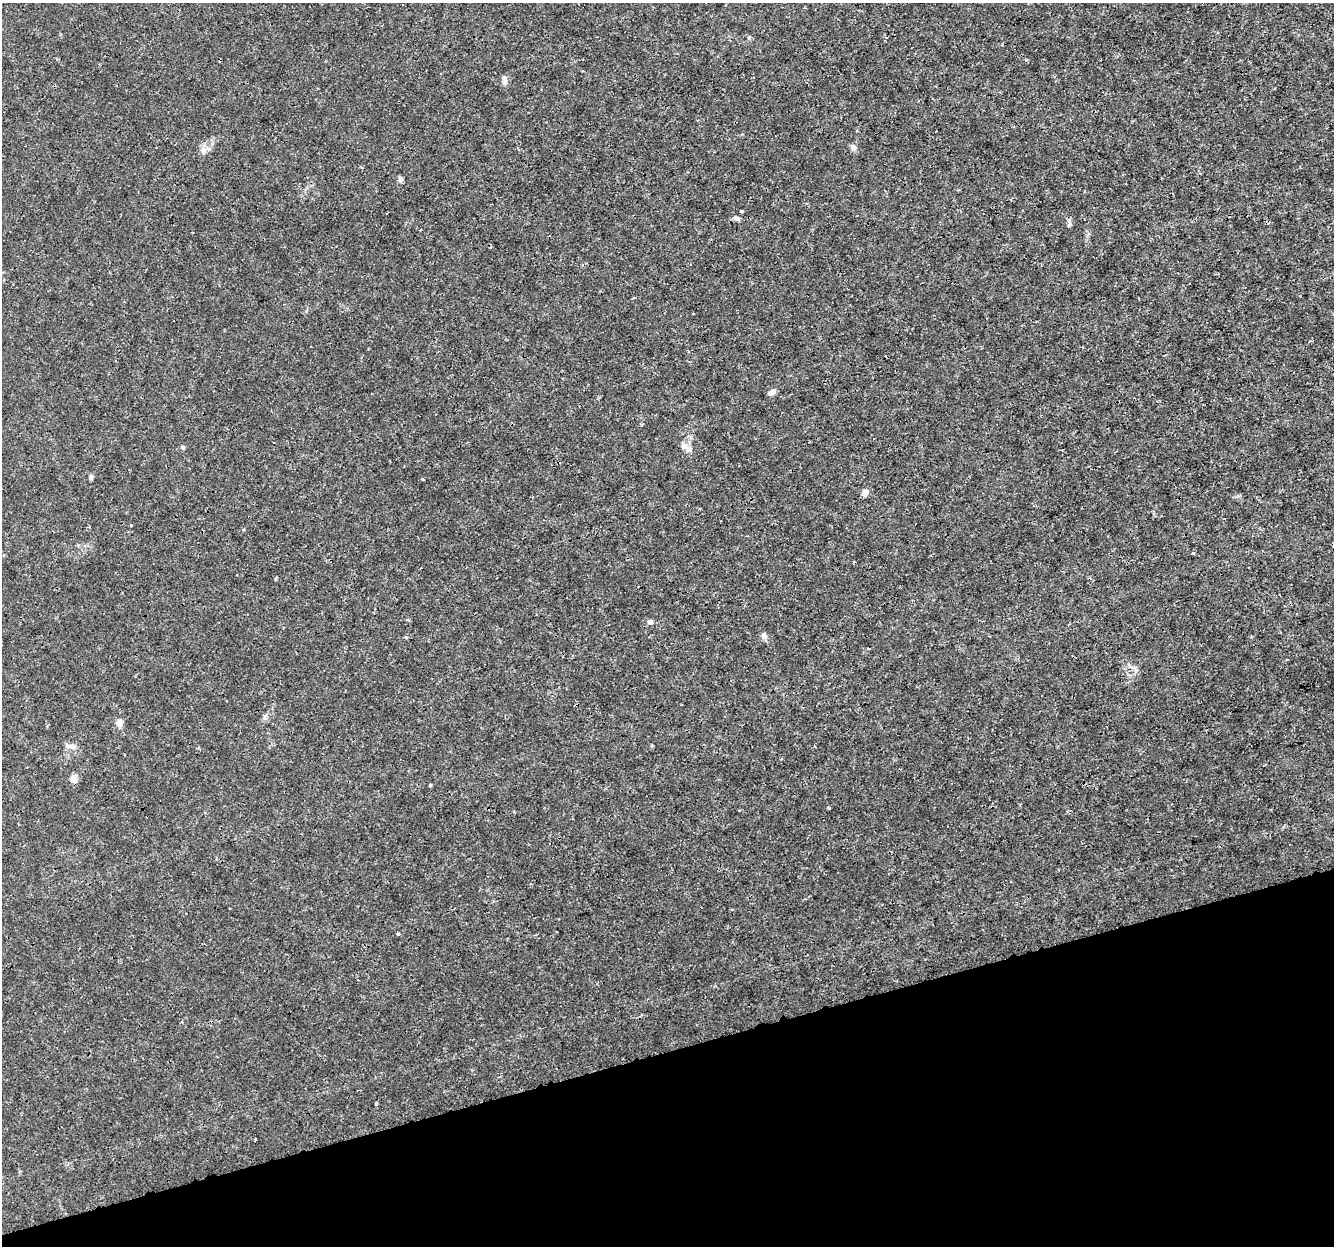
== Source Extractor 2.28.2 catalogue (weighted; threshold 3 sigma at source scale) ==
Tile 14 of 4 x 4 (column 2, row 4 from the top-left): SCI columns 1333-2664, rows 62-1305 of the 5331 x 5145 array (HDU 1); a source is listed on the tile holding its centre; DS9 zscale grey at full resolution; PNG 1336 x 1248 px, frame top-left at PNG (2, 3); no overlay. Shown black and unused: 16% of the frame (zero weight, under 3 of 4 exposures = <1% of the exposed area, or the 3 px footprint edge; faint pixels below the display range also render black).
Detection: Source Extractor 2.28.2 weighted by HDU 2 'WHT'; one run over the whole footprint, this tile lists its part. Background 0.0019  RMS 8.0e-04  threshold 0.00358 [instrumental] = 3 sigma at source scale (4.5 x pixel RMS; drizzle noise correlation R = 1.50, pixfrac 1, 0.0396/0.0396 arcsec/px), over >= 5 px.
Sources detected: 23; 1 inside a brighter listed object's ellipse — not listed separately; the other 22 listed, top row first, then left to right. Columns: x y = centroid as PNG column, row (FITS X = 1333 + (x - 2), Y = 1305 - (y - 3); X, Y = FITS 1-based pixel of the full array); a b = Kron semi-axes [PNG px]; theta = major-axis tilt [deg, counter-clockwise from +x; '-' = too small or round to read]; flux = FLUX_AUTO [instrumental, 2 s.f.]
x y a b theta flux
504 81 11 6 85 0.26
853 147 9 6 -50 0.27
203 150 10 7 -82 0.36
400 180 7 6 - 0.19
742 211 3 3 - 0.11
736 218 8 6 -9 0.2
772 392 8 6 25 0.32
183 447 6 4 18 0.1
689 450 8 7 - 0.28
91 477 8 5 82 0.14
865 493 8 6 78 0.38
1193 553 3 3 - 0.14
650 622 7 6 - 0.21
764 636 8 6 -73 0.22
406 637 4 4 - 0.12
119 723 9 7 -82 0.43
652 745 4 4 - 0.079
72 746 11 6 -21 0.34
74 779 11 7 -70 0.45
430 785 4 3 - 0.1
398 934 4 4 - 0.11
376 1104 3 3 - 0.069
Unlisted compact peaks at least as high as the median listed source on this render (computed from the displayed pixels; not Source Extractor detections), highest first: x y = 1070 224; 829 808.